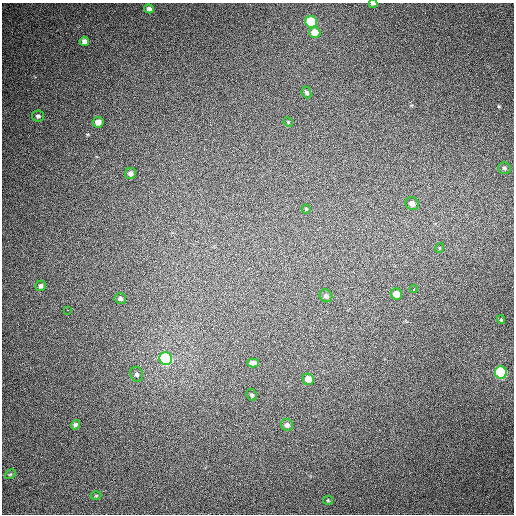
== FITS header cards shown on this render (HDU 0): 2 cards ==
NAXIS1  =                  512
NAXIS2  =                  512

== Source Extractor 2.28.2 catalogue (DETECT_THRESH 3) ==
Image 512 x 512 px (HDU 0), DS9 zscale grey, 1 PNG px = 1 image px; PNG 516 x 516 px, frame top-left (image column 1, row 512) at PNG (2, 3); each listed source drawn as its Kron ellipse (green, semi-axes under 4 px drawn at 4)
Background 404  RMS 10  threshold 31.1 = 3 sigma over >= 5 px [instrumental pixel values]
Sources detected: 32; all 32 listed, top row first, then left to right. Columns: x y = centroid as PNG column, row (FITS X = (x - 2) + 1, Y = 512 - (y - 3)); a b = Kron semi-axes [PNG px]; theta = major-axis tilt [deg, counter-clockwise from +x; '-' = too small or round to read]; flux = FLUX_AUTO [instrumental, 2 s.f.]
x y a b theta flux
373 4 4 2 - 1200
149 9 5 4 - 2100
311 22 6 5 - 44000
315 33 6 5 - 8000
84 41 5 4 - 2600
306 92 6 4 -68 1600
38 116 6 5 - 1700
98 122 5 5 - 4300
288 122 5 4 - 810
504 168 6 5 - 1500
131 173 6 5 - 2700
412 204 7 6 - 3700
306 209 4 4 - 710
439 248 5 3 - 500
41 286 5 5 - 1800
414 289 4 3 - 7200
396 294 6 5 - 7100
326 296 7 6 - 1800
120 299 6 5 - 1500
68 310 2 2 - 3300
501 320 4 4 - 720
166 359 6 6 - 120000
253 363 6 4 1 2600
501 373 6 6 - 93000
137 374 7 6 - 1700
308 379 6 5 - 7700
252 395 6 5 - 1300
75 425 5 4 - 1500
287 425 6 6 - 2400
10 474 5 4 - 910
96 496 5 3 - 590
328 500 5 4 - 790
At the frame edge (FLAGS 8, measured only in part): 1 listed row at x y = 373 4